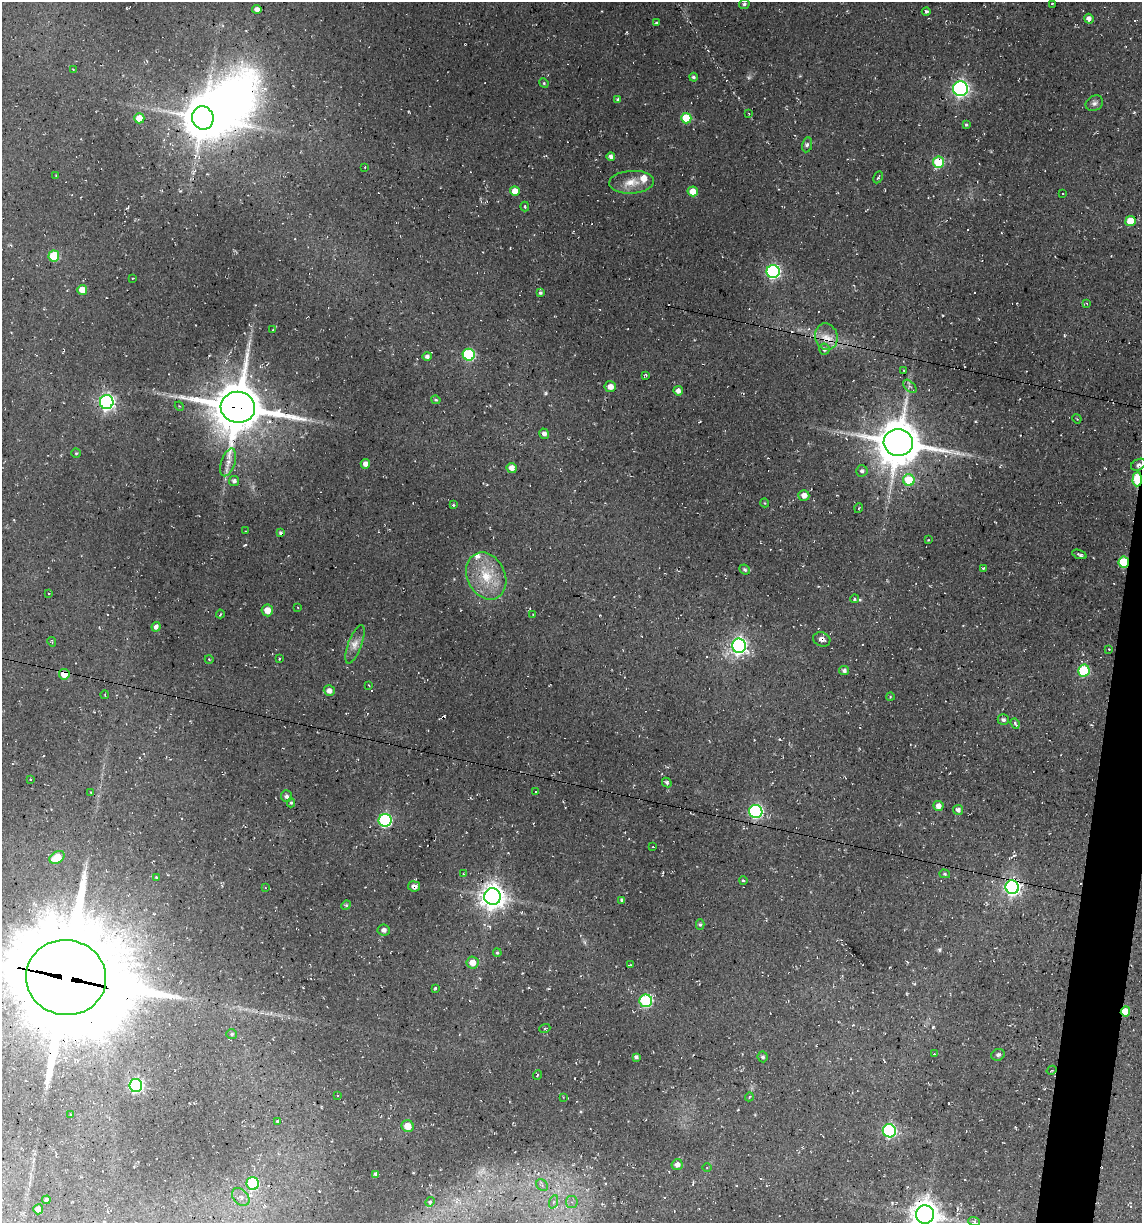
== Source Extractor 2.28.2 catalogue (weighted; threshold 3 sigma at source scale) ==
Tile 6 of 4 x 4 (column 2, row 2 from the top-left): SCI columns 1372-2511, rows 2443-3663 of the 4904 x 4884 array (HDU 1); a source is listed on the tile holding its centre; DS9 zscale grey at full resolution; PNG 1144 x 1225 px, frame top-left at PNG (2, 2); each listed source drawn as its Kron ellipse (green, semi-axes under 4 px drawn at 4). Shown black and unused: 2% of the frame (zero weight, under 2 of 3 exposures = <1% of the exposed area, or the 3 px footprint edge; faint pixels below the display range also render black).
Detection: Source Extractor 2.28.2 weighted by HDU 2 'WHT'; one run over the whole footprint, this tile lists its part. Background 0.136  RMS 0.014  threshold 0.0627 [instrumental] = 3 sigma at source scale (4.5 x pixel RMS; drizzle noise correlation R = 1.50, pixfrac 1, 0.05/0.05 arcsec/px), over >= 5 px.
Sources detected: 183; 2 too faint to see at this stretch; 2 inside a brighter object's white glare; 21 cosmic-ray / hot-pixel residue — neither listed nor drawn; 2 inside a brighter listed object's ellipse — not listed separately; the other 156 listed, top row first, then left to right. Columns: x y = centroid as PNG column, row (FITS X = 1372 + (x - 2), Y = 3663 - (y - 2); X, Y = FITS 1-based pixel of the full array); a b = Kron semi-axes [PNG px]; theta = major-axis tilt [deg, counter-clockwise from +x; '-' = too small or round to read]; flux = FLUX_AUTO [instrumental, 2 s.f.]
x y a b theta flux
1052 3 3 2 - 1.1
744 4 5 5 - 4
257 9 4 4 - 6.9
926 11 4 4 - 2.4
1089 19 5 4 - 7.2
656 23 3 3 - 2.2
73 69 2 2 - 0.82
693 77 4 4 - 2.6
544 83 5 4 - 1.8
960 89 7 7 - 410
618 99 4 3 - 2.5
1094 103 9 7 33 4.9
749 113 3 2 - 1.6
139 118 5 5 - 22
203 118 12 10 -72 3800
686 118 5 5 - 43
966 125 4 3 - 1.7
807 145 7 5 78 3.1
611 157 4 4 - 5.2
938 162 5 5 - 69
365 167 3 2 - 0.81
56 176 3 2 - 0.95
878 177 6 3 64 2.2
632 182 22 11 3 20
515 191 5 4 - 13
693 191 5 5 - 17
1063 193 3 2 - 1.1
525 206 5 4 - 2.7
1130 221 5 5 - 30
54 256 5 5 - 55
773 272 6 6 - 280
133 278 3 2 - 1
82 290 5 4 - 17
540 293 4 3 - 2.7
1086 303 3 3 - 1.1
273 330 3 2 - 0.87
826 337 13 11 -75 17
824 349 5 5 - 3.4
469 355 6 6 - 120
427 356 4 4 - 4.4
903 371 4 2 - 1.1
645 375 4 3 - 1.8
910 386 8 5 -45 3.6
610 387 6 5 - 9.8
678 391 5 4 - 6.8
436 400 4 4 - 1.9
107 402 7 6 - 440
179 406 5 3 - 1.3
238 407 17 15 -7 7800
1077 419 5 3 - 1.1
544 434 5 5 - 4.4
898 443 14 13 - 5600
76 453 4 4 - 1.7
228 462 14 7 72 11
365 464 5 4 - 7.8
1138 465 8 5 27 4.4
512 468 5 5 - 9.9
862 471 6 5 - 4.3
1137 479 7 4 88 100
909 480 6 5 - 50
234 481 5 5 - 4.4
804 495 5 5 - 9
765 503 4 3 - 1.1
453 505 4 3 - 1.4
859 508 5 3 - 1.2
246 531 4 2 - 0.9
281 533 4 4 - 3
928 540 3 2 - 0.93
1079 554 7 3 -21 3.2
1124 562 5 5 - 71
983 568 3 2 - 1.4
745 570 5 4 - 2.8
486 576 24 19 -64 48
49 594 3 2 - 1
854 599 4 4 - 2.7
298 607 2 2 - 1.1
267 610 6 5 - 14
220 614 4 2 - 1.5
533 615 3 3 - 1.1
156 627 5 4 - 6
822 639 9 7 -24 6.4
52 642 5 3 - 1.6
355 644 20 6 70 11
739 646 7 7 - 490
1109 649 2 2 - 0.76
279 658 3 2 - 1.1
209 659 4 3 - 1.1
844 670 5 4 - 4.8
1084 670 6 5 - 76
64 674 5 5 - 23
369 685 4 3 - 1.3
329 691 5 5 - 7.3
105 695 4 3 - 1
890 697 4 2 - 0.93
1003 720 6 5 - 3.6
1015 723 5 4 - 2.4
30 779 3 3 - 1
667 783 5 4 - 2.5
91 792 4 4 - 1.2
535 792 4 2 - 1
286 796 6 5 - 4.2
291 803 4 4 - 1.7
938 806 5 5 - 9.3
958 810 5 5 - 5.4
756 812 6 6 - 240
385 820 6 6 - 210
653 847 2 2 - 0.82
57 857 8 6 32 32
464 874 4 3 - 1.8
945 874 5 4 - 2.1
156 877 4 4 - 1.4
743 880 4 3 - 2.2
414 886 6 5 - 5.8
1012 887 7 6 - 460
265 888 3 3 - 1.4
492 897 8 8 - 1400
622 900 4 3 - 3
346 905 5 4 - 1.8
700 925 5 4 - 2.3
384 930 6 5 - 4.9
497 953 4 3 - 1.7
472 963 6 6 - 15
631 965 3 2 - 1.1
66 978 40 37 -10 31000
435 988 3 2 - 1.4
646 1001 6 6 - 150
1125 1011 5 4 - 19
545 1028 5 3 - 1.6
232 1034 5 4 - 1.9
934 1054 3 2 - 1.1
998 1055 7 5 23 3.4
636 1057 4 4 - 3.5
763 1057 5 5 - 2.9
1052 1070 5 4 - 1.6
537 1075 5 3 - 1.3
136 1086 6 6 - 290
338 1095 3 3 - 4.1
563 1097 2 2 - 0.88
749 1097 4 3 - 1.5
71 1114 4 3 - 1.4
277 1121 4 3 - 2
408 1126 6 6 - 20
889 1131 7 6 - 210
677 1165 5 5 - 7.5
707 1167 4 3 - 1.2
376 1174 4 3 - 2.8
253 1184 6 6 - 89
542 1185 6 5 - 3.8
241 1197 10 7 -48 7.2
46 1200 4 4 - 3.6
430 1202 5 4 - 1.9
553 1202 7 4 70 3.3
572 1202 6 6 - 4.3
38 1209 5 5 - 9.4
925 1214 9 9 - 1900
974 1221 6 4 -17 2.4
Overlapping masked pixels (flux is a lower limit): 15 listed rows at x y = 203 118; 938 162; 826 337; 238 407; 898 443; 1138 465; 1137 479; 1124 562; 822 639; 64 674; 414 886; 1012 887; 492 897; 66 978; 1125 1011
Isophote crosses this tile's border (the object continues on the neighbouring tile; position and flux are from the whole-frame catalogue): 2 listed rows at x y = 66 978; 925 1214
Unlisted compact peaks at least as high as the median listed source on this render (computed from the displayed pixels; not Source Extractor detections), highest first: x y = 546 393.